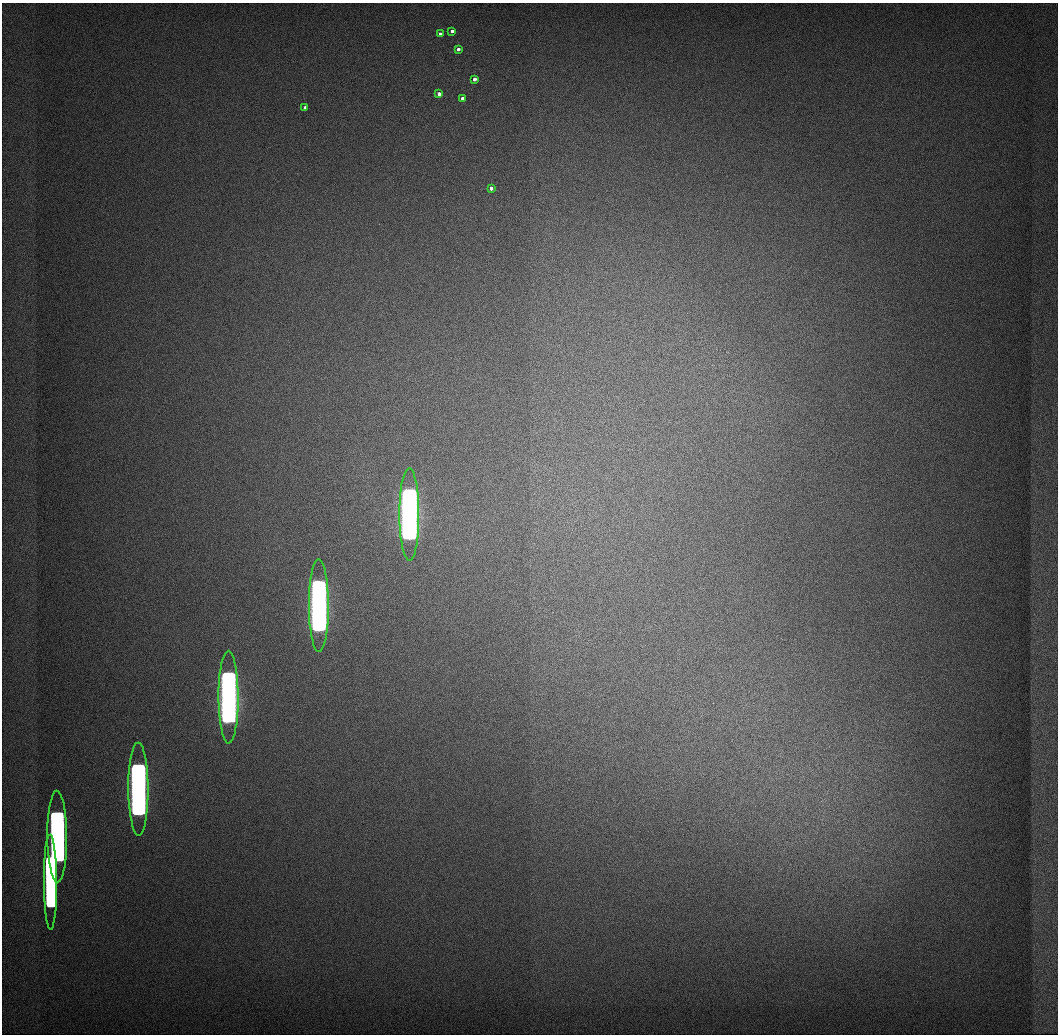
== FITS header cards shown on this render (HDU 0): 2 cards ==
NAXIS1  =                 1056 / Length of Axis 1 (Serial)
NAXIS2  =                 1032 / Length of Axis 2 (Parallel)

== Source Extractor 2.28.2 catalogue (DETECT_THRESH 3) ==
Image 1056 x 1032 px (HDU 0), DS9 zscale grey, 1 PNG px = 1 image px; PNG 1060 x 1036 px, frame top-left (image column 1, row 1032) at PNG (2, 3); each listed source drawn as its Kron ellipse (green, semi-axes under 4 px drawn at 4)
Background 517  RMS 4.1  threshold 12.2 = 3 sigma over >= 5 px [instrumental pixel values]
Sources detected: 14; all 14 listed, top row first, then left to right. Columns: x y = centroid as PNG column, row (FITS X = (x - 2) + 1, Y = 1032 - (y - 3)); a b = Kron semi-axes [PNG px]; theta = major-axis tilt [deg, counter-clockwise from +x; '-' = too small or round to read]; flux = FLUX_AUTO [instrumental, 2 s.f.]
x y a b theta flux
452 31 3 3 - 3.7e+03
440 34 3 3 - 4.0e+03
458 49 3 3 - 5.0e+03
474 79 3 3 - 6.4e+03
439 94 3 3 - 6.6e+03
462 98 3 3 - 6.7e+03
305 108 3 3 - 5.9e+03
491 188 3 3 - 7.8e+03
409 514 46 10 -90 4.9e+06
319 606 46 10 -90 4.5e+06
228 697 46 10 -90 3.7e+06
138 789 46 10 -90 2.8e+06
57 837 46 10 -89 1.7e+06
50 882 47 6 -90 8.7e+05